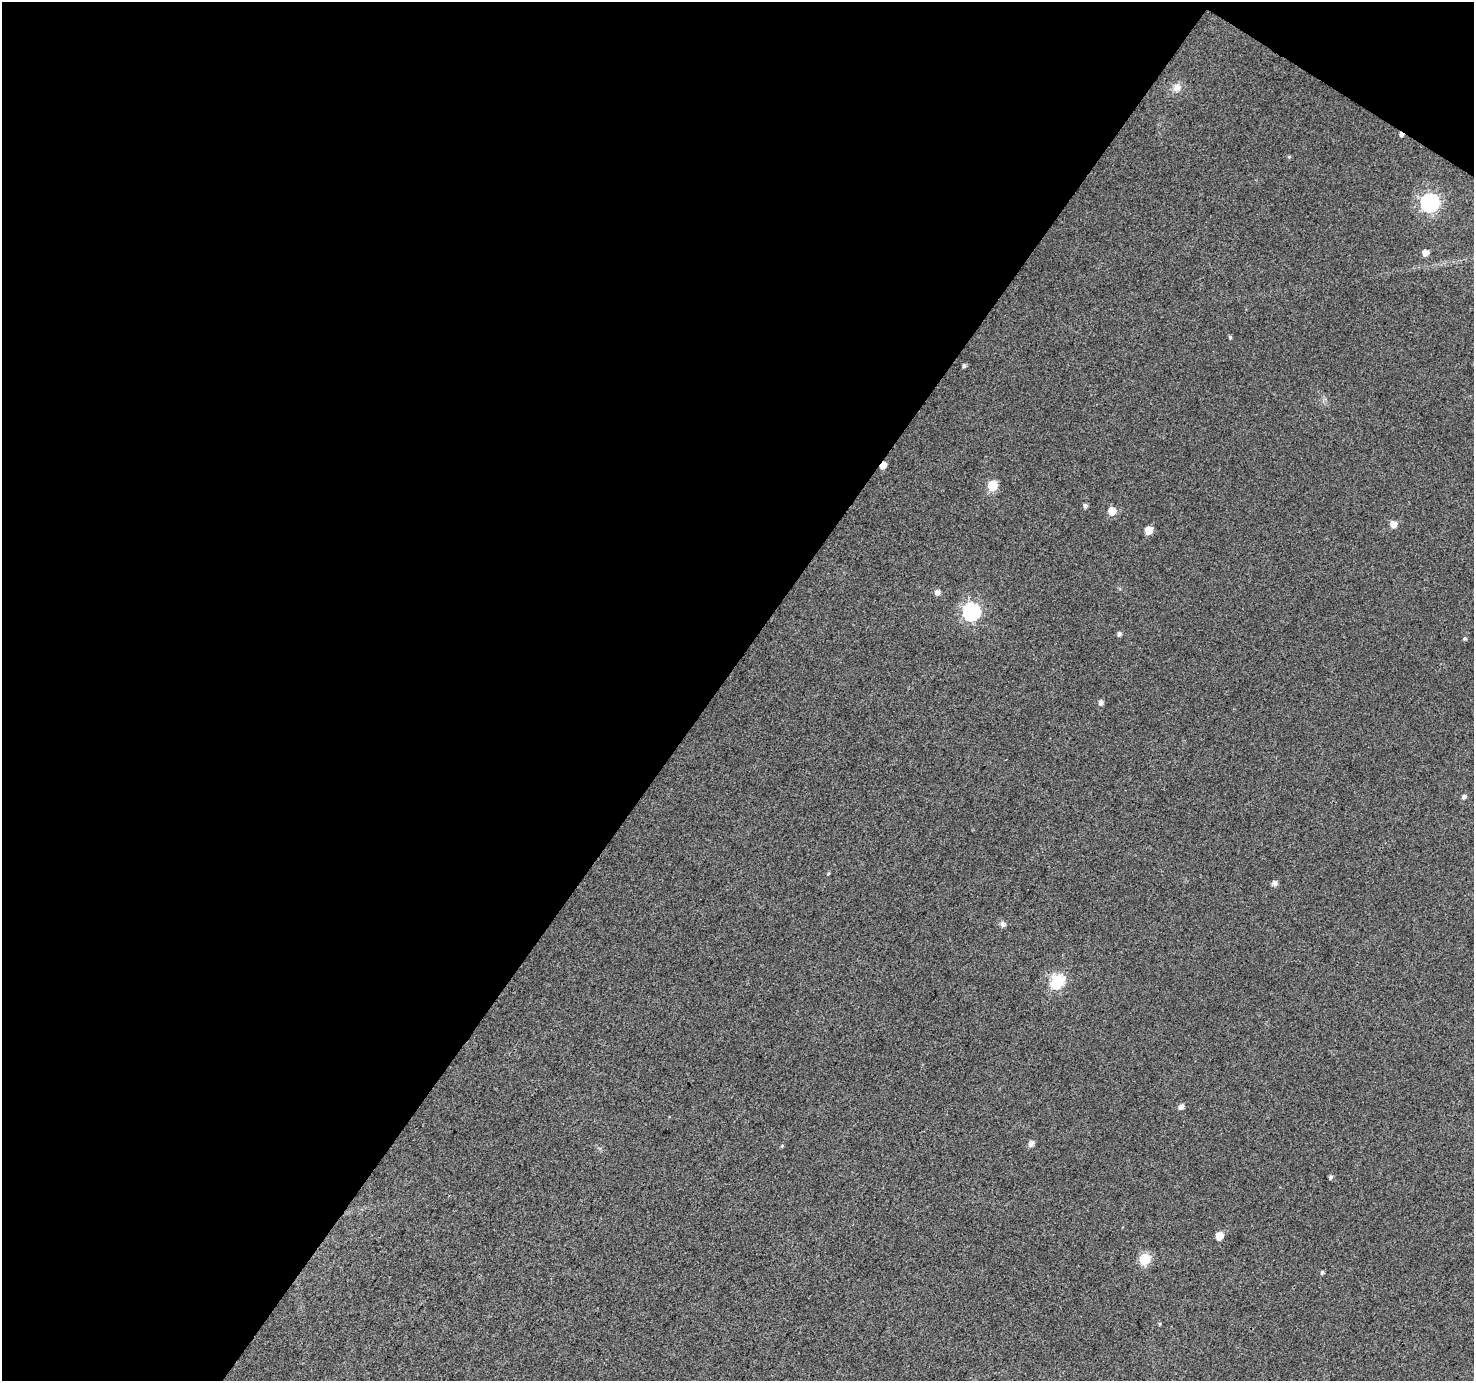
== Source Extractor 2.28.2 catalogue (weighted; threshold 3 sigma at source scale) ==
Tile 1 of 2 x 2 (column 1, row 1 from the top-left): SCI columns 2-1473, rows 1496-2874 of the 2946 x 2973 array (HDU 1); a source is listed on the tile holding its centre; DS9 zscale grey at full resolution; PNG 1476 x 1383 px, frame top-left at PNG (2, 2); no overlay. Shown black and unused: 50% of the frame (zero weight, under 3 of 4 exposures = <1% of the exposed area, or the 3 px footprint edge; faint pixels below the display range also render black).
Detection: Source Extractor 2.28.2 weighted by HDU 2 'WHT'; one run over the whole footprint, this tile lists its part. Background 0.0818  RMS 0.012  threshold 0.0547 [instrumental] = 3 sigma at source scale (4.5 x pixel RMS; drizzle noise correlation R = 1.50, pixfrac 1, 0.0396/0.0396 arcsec/px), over >= 5 px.
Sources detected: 30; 1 cosmic-ray / hot-pixel residue — not listed; the other 29 listed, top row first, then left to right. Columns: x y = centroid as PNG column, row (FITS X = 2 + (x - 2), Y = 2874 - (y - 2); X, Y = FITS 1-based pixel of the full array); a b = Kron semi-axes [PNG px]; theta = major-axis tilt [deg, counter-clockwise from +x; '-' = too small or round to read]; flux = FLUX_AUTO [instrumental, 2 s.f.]
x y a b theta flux
1177 88 11 10 - 8
1289 157 5 5 - 1.4
1430 202 7 7 - 370
1425 253 5 5 - 8.5
1230 337 5 4 - 1.7
964 366 5 4 - 2.5
883 465 5 4 - 13
992 485 6 6 - 57
1085 505 5 5 - 3.1
1112 511 5 5 - 23
1394 524 5 5 - 11
1149 530 6 5 - 20
938 592 6 5 - 5.7
971 611 7 7 - 300
1119 634 5 5 - 3.4
1464 638 4 4 - 1.8
1101 702 5 5 - 4.6
1464 797 5 4 - 3.9
828 874 5 3 - 1
1275 883 6 5 - 4.4
1002 924 8 6 -69 3.2
1057 981 6 6 - 170
1181 1107 5 5 - 5.5
1031 1143 6 5 - 5.7
782 1146 5 4 - 1.3
1331 1177 5 4 - 2.6
1219 1236 5 5 - 17
1145 1259 6 6 - 79
1322 1272 5 4 - 1.9
Overlapping masked pixels (flux is a lower limit): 1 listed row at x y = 883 465